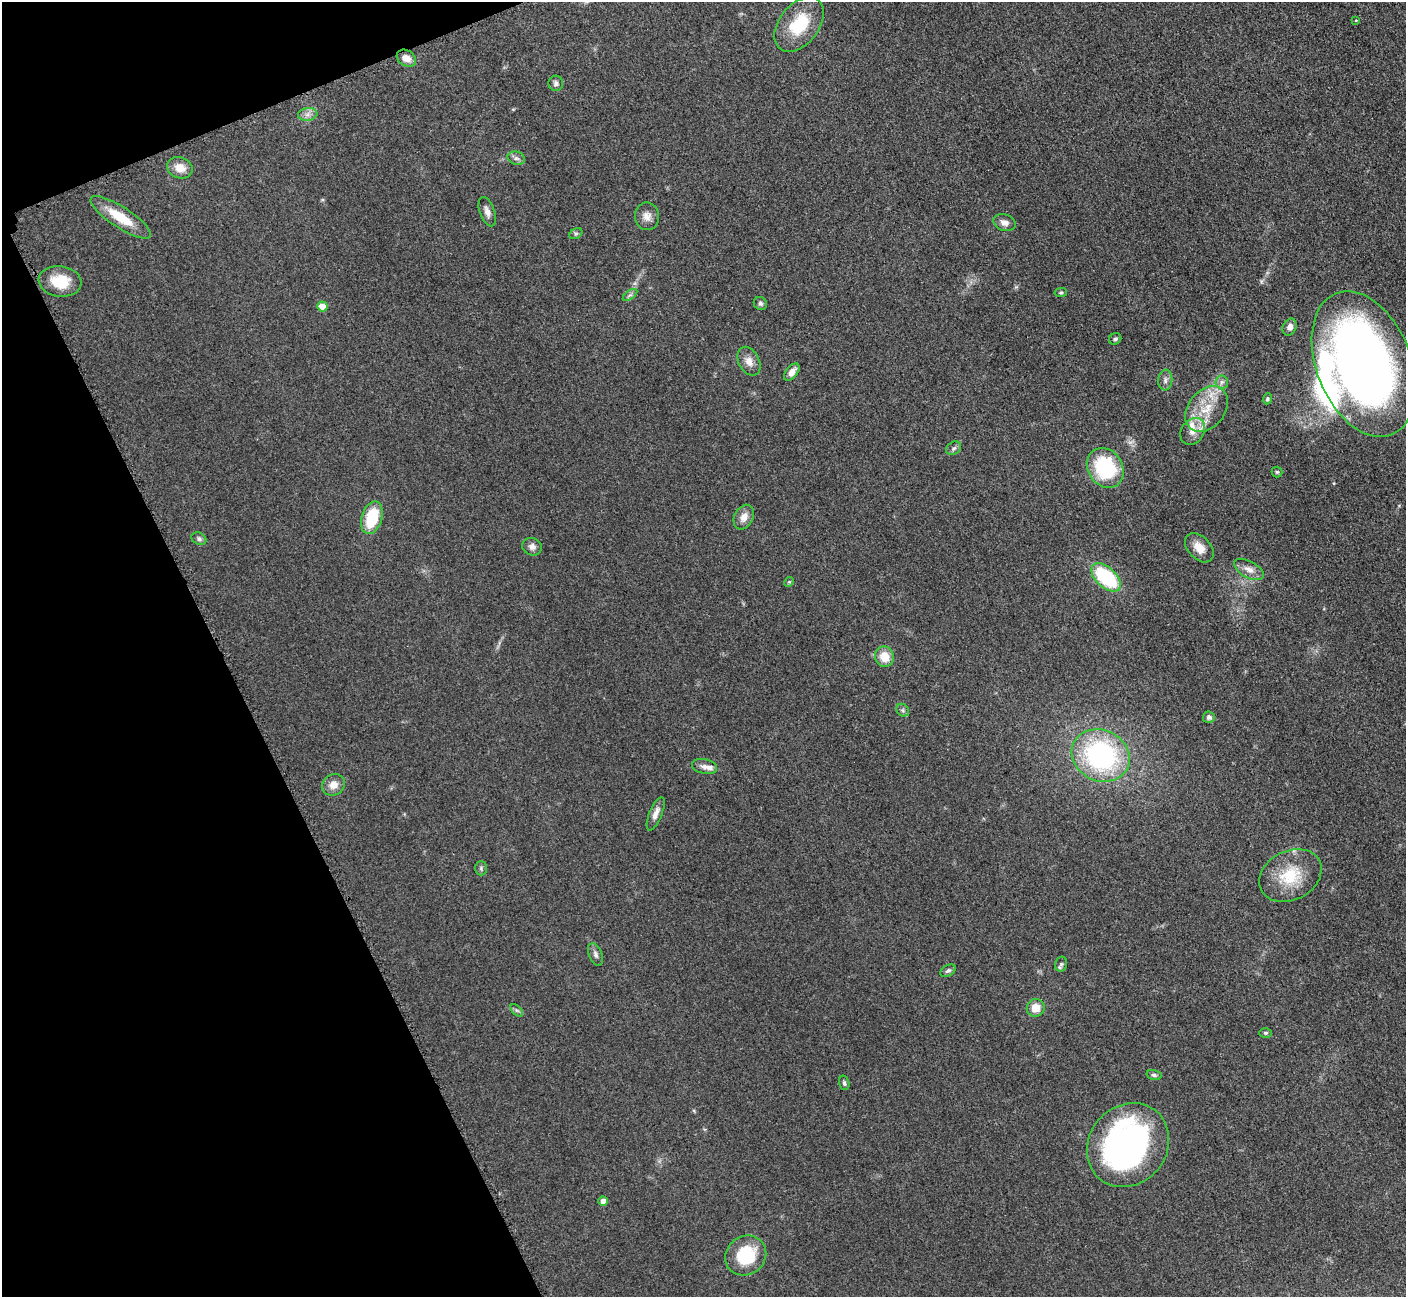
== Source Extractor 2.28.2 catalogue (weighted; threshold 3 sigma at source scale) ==
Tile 5 of 4 x 4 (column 1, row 2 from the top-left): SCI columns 65-1468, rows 2779-4073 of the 5698 x 5663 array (HDU 1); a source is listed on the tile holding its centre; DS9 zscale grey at full resolution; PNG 1408 x 1299 px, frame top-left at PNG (2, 2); each listed source drawn as its Kron ellipse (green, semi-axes under 4 px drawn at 4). Shown black and unused: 19% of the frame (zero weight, under 3 of 5 exposures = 3% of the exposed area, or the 3 px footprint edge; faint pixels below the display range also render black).
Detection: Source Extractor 2.28.2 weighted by HDU 2 'WHT'; one run over the whole footprint, this tile lists its part. Background 0.0534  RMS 0.006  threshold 0.0269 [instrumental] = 3 sigma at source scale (4.5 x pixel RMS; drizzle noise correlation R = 1.50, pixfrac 1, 0.05/0.05 arcsec/px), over >= 5 px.
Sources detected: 64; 1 inside a brighter object's white glare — neither listed nor drawn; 5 inside a brighter listed object's ellipse — not listed separately; the other 58 listed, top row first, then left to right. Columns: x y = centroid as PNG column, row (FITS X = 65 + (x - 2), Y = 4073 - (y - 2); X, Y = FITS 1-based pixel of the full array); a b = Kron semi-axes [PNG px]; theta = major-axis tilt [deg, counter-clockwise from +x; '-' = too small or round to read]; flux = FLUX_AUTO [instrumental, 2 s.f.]
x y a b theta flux
1356 20 3 3 - 0.62
799 24 31 19 52 26
406 58 10 7 -32 5.3
556 83 7 7 - 1.7
308 114 10 6 7 2.7
516 158 9 6 -14 1.9
180 168 13 10 -21 7
487 212 15 7 -70 3.5
647 216 14 12 -81 4.7
121 217 35 10 -33 17
1004 223 11 8 -19 3.4
576 234 7 5 29 1
60 281 21 15 -8 16
1061 293 6 4 7 0.81
630 295 8 4 36 1.4
760 304 7 6 - 1.5
322 307 5 5 - 10
1290 327 9 6 65 2.9
1115 339 6 5 - 1.3
749 361 15 10 -64 4.9
1364 364 76 47 -68 520
792 372 10 5 51 4
1165 380 10 7 84 2.4
1222 382 6 6 - 1.9
1267 399 5 4 - 0.98
1207 409 25 18 51 19
1193 431 14 11 54 6.5
954 448 8 6 33 1.6
1105 468 21 17 -55 48
1277 472 5 5 - 0.84
744 517 13 9 64 5.3
372 518 17 10 72 25
199 539 8 6 -30 1.5
532 547 10 8 -21 2.9
1199 548 17 11 -47 7.5
1249 569 16 8 -28 5
1106 577 18 10 -42 48
789 582 5 4 - 0.7
884 657 10 9 - 9.8
903 710 7 5 -47 1.3
1209 717 6 6 - 1.6
1101 755 30 25 -26 99
705 767 13 7 -13 3.2
333 785 12 10 32 5.5
656 814 18 6 68 4.2
481 868 7 5 90 1.2
1290 875 33 24 27 25
596 954 12 6 -68 2.1
1061 964 7 5 75 1.3
948 971 8 5 28 1.4
1036 1008 9 8 - 8.2
517 1010 7 4 -45 1.2
1265 1033 6 5 - 1.1
1154 1075 7 4 -15 1.3
844 1083 7 5 -75 1.1
1128 1145 44 39 49 170
603 1201 4 4 - 3.9
746 1256 21 19 39 28